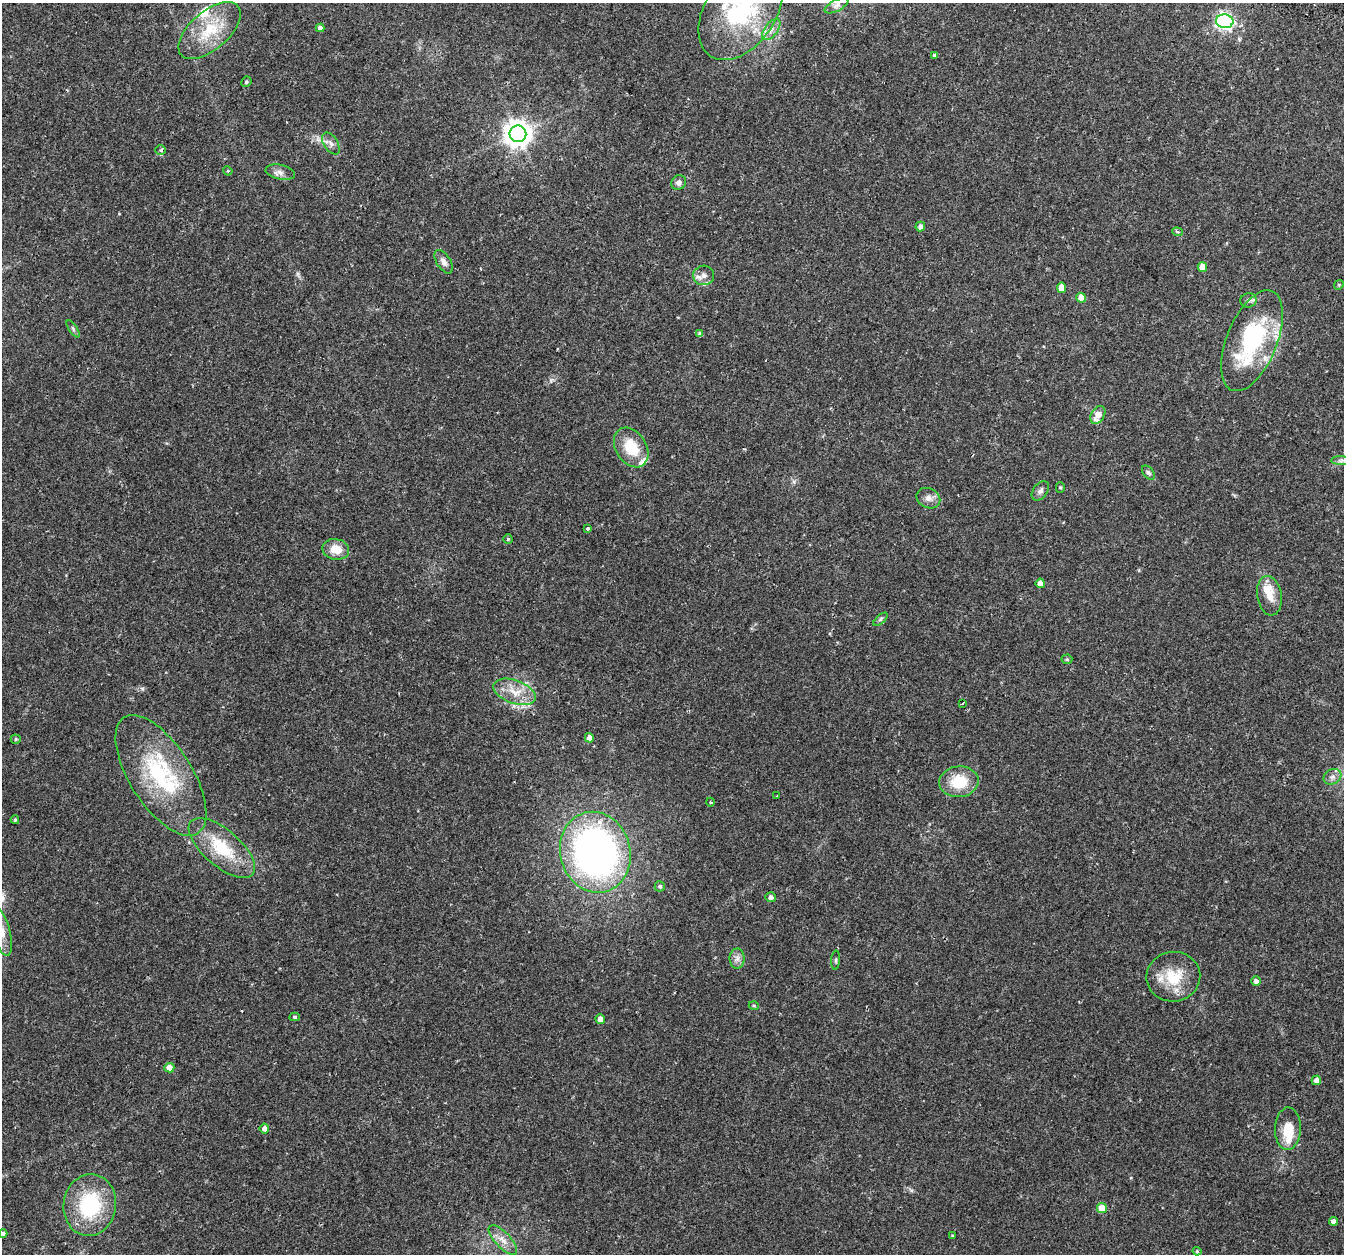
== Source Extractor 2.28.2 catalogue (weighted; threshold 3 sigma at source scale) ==
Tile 10 of 4 x 4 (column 2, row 3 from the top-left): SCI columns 1411-2752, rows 1546-2797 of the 5514 x 5654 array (HDU 1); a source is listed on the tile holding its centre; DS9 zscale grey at full resolution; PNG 1346 x 1256 px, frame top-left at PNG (2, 3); each listed source drawn as its Kron ellipse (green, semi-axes under 4 px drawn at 4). Shown black and unused: <1% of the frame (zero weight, under 2 of 3 exposures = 5% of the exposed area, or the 3 px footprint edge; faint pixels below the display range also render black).
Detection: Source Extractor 2.28.2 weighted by HDU 2 'WHT'; one run over the whole footprint, this tile lists its part. Background 0.0481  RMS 0.0041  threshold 0.0184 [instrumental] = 3 sigma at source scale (4.5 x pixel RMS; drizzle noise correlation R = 1.50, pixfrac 1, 0.0396/0.0396 arcsec/px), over >= 5 px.
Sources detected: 81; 8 inside a brighter listed object's ellipse — not listed separately; the other 73 listed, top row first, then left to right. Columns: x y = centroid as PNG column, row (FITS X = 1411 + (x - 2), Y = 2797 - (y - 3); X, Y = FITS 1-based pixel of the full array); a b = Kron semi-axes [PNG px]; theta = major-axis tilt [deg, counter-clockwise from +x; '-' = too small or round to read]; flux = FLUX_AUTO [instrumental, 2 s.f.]
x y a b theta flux
837 5 13 5 28 1.5
741 10 55 35 57 51
1225 21 9 7 -5 130
320 28 4 4 - 1.5
209 30 37 19 41 16
771 30 12 6 52 2.5
934 55 4 4 - 0.53
246 82 5 4 - 0.61
518 134 8 8 - 430
331 144 12 7 -57 1.8
161 150 5 5 - 0.77
228 171 5 3 - 0.36
280 172 15 7 -12 2.2
679 182 8 7 - 1.7
920 226 5 5 - 1.9
1177 232 5 4 - 0.64
444 262 13 7 -58 2
1202 267 5 4 - 4.4
704 275 10 10 - 2.4
1339 285 5 4 - 0.48
1062 288 5 4 - 4.1
1081 298 5 4 - 4.1
1248 300 8 7 - 1.2
73 329 10 4 -57 0.79
700 334 4 4 - 1.2
1252 341 53 25 68 49
1098 415 10 6 59 4.5
631 447 21 15 -57 12
1341 461 9 4 1 0.85
1148 473 8 5 -52 0.93
1060 487 5 4 - 0.51
1040 491 11 7 53 1.5
928 498 12 9 -25 2.5
588 528 3 3 - 1.1
508 539 4 4 - 0.51
336 549 13 10 -13 6.1
1040 583 4 4 - 2.8
1269 596 20 12 -81 5.3
881 619 8 4 42 0.7
1067 659 5 5 - 0.52
514 692 22 11 -20 7.3
963 703 3 3 - 0.91
589 738 5 4 - 2.9
16 739 5 4 - 0.59
161 775 69 31 -57 44
1332 777 9 7 31 1.6
959 782 20 15 6 13
777 796 3 2 - 0.62
710 802 4 3 - 0.31
15 820 4 3 - 0.56
222 848 41 18 -40 19
595 852 41 35 -75 170
660 886 5 5 - 0.76
771 897 5 5 - 1.3
2 932 24 8 -76 5.4
737 959 10 7 89 1.9
836 960 10 4 86 0.7
1173 977 27 25 8 14
1256 981 5 5 - 1.7
754 1006 5 3 - 0.43
295 1017 5 4 - 0.71
600 1019 5 4 - 2.6
169 1068 5 5 - 3.7
1316 1080 5 4 - 1.9
264 1128 5 5 - 1.7
1288 1129 21 13 88 9.4
90 1205 31 26 81 30
1102 1208 5 5 - 7.7
1333 1221 4 4 - 2.1
3 1233 4 4 - 0.7
952 1235 4 3 - 0.31
503 1240 19 7 -47 3.6
1197 1251 4 4 - 0.43
Isophote crosses this tile's border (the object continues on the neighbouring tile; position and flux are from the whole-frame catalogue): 3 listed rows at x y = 741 10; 2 932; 3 1233